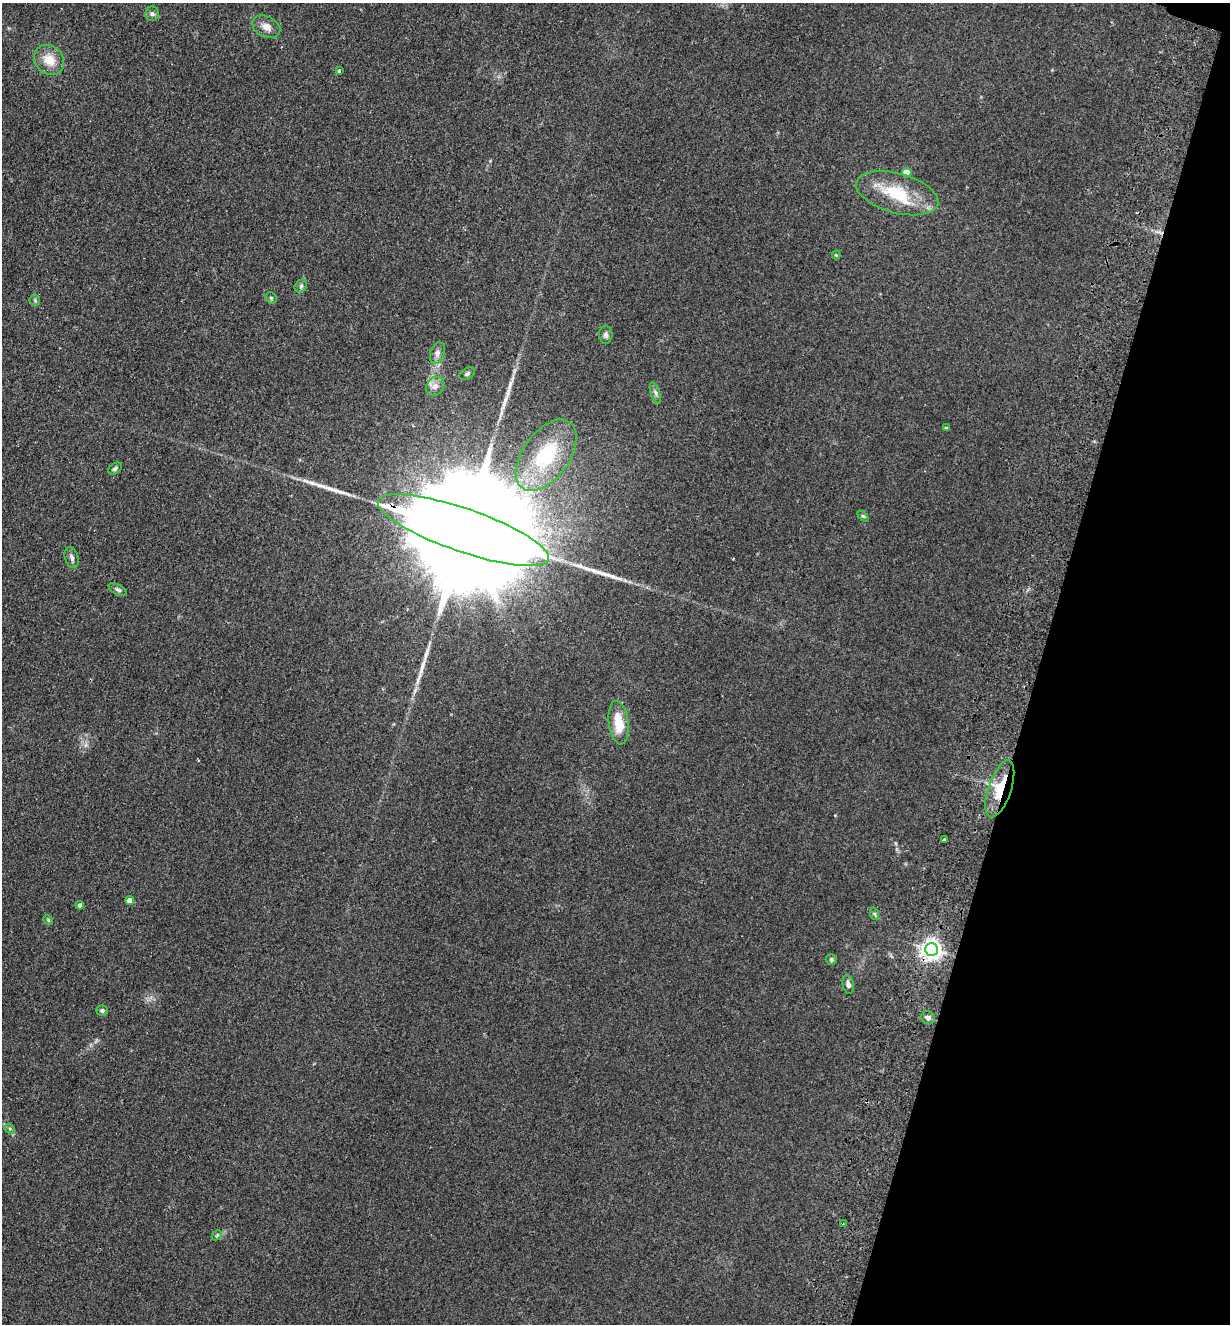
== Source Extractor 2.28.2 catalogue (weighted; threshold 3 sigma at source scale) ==
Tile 8 of 4 x 4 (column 4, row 2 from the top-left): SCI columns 3998-5225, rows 2663-3984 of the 5410 x 5325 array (HDU 1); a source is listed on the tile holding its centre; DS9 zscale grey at full resolution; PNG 1232 x 1326 px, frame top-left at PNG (2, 3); each listed source drawn as its Kron ellipse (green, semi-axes under 4 px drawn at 4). Shown black and unused: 16% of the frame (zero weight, under 2 of 3 exposures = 3% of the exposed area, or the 3 px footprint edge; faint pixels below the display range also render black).
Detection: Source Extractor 2.28.2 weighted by HDU 2 'WHT'; one run over the whole footprint, this tile lists its part. Background 0.133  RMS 0.01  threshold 0.0471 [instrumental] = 3 sigma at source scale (4.5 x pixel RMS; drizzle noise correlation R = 1.50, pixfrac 1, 0.05/0.05 arcsec/px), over >= 5 px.
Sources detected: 40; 2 long thin detections or spike segments (spike, bleed or trail) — neither listed nor drawn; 1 inside a brighter listed object's ellipse — not listed separately; the other 37 listed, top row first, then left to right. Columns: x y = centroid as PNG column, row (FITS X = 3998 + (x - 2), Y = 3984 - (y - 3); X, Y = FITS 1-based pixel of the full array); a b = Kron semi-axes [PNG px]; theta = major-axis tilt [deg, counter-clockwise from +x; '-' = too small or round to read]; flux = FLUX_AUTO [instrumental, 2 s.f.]
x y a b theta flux
152 14 7 6 - 3
266 27 15 10 -27 8.7
49 60 16 14 -46 18
339 71 4 3 - 2.3
907 172 5 4 - 15
897 193 42 19 -15 47
836 255 4 4 - 0.96
301 286 7 5 47 2.4
271 298 6 5 - 1.8
35 300 6 5 - 1.7
606 335 9 6 90 3.2
437 353 11 7 71 4.8
467 374 8 5 33 2.2
435 386 10 8 48 5.5
655 393 11 4 -71 3
946 428 4 3 - 1.1
546 455 41 23 54 69
115 469 8 5 33 2.2
863 516 6 4 -44 1.4
463 530 90 21 -19 79000
72 558 11 6 -73 3.9
118 590 10 5 -29 2.6
619 723 22 10 -83 24
1000 789 30 11 71 34
944 839 3 3 - 3.6
130 901 4 4 - 11
80 905 4 4 - 3.1
875 914 6 4 -71 1.5
48 920 5 4 - 1.3
931 950 6 6 - 640
831 960 5 5 - 2.1
848 985 9 5 -77 3.9
102 1011 6 5 - 2.1
928 1018 7 6 - 4
10 1129 6 4 -46 1.6
843 1224 3 2 - 1
217 1235 6 4 44 1.4
Overlapping masked pixels (flux is a lower limit): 3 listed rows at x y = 463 530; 1000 789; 931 950